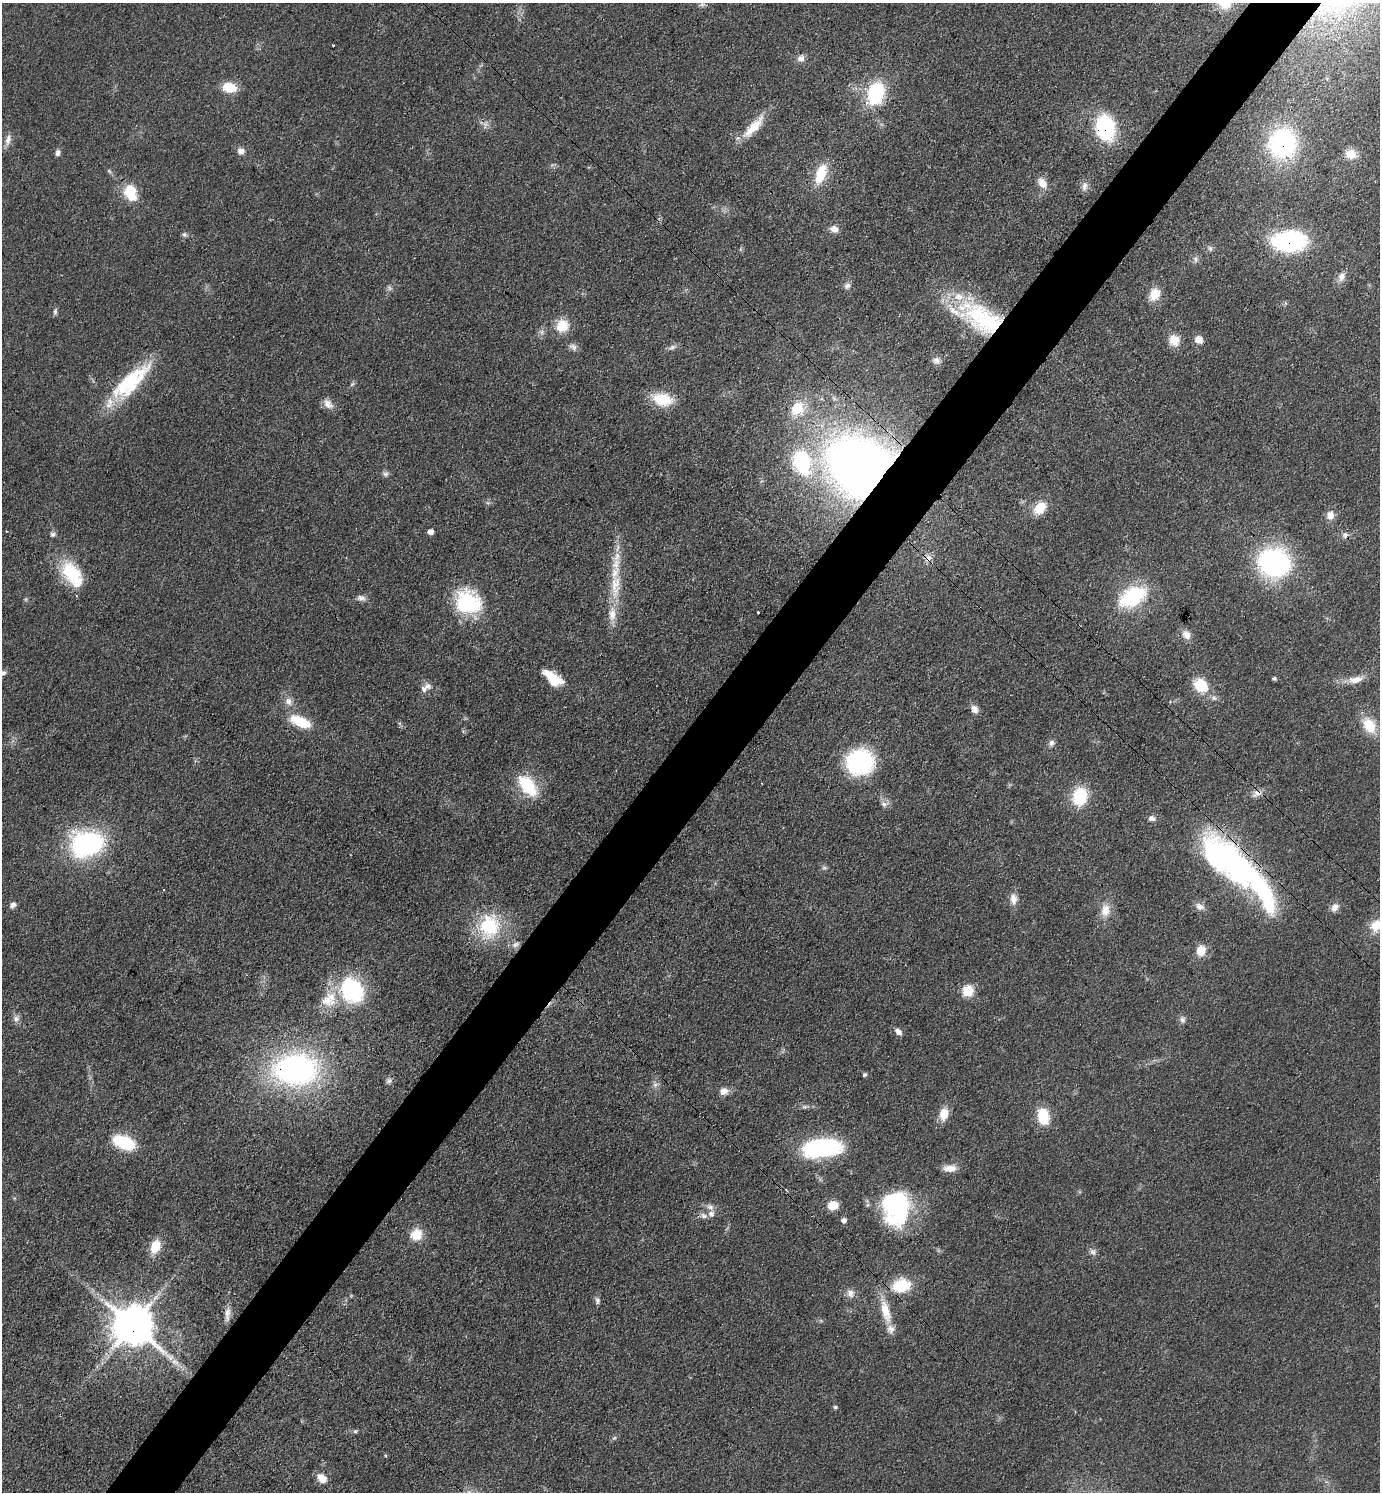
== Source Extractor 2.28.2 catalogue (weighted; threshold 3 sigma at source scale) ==
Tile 10 of 4 x 4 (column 2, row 3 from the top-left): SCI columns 1676-3053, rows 1492-2981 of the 5965 x 5962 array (HDU 1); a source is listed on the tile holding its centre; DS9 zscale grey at full resolution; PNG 1382 x 1494 px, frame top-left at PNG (2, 3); no overlay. Shown black and unused: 5% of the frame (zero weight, under 3 of 4 exposures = <1% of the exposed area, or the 3 px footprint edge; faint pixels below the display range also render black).
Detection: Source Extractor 2.28.2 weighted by HDU 2 'WHT'; one run over the whole footprint, this tile lists its part. Background 0.0772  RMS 0.0065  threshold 0.0295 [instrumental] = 3 sigma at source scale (4.5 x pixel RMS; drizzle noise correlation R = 1.50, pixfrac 1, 0.05/0.05 arcsec/px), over >= 5 px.
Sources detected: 131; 2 too faint to see at this stretch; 1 inside a brighter object's white glare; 2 cosmic-ray / hot-pixel residue — not listed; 6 inside a brighter listed object's ellipse — not listed separately; the other 120 listed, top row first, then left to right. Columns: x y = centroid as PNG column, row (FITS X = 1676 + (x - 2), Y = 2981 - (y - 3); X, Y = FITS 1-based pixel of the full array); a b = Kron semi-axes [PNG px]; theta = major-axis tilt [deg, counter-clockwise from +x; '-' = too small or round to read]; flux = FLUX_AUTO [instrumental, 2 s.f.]
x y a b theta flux
1225 3 15 14 - 12
702 5 9 4 8 1.4
333 45 3 3 - 0.89
801 58 10 8 35 3.4
229 87 15 10 -9 15
875 93 20 14 71 53
754 127 36 10 47 16
1105 128 18 14 -76 74
8 140 17 8 73 4.3
1283 143 24 22 78 110
241 151 9 8 - 3.6
58 152 8 6 75 2.3
1351 154 13 12 - 7.8
821 174 22 10 70 21
1042 183 14 9 -52 6.6
1084 186 13 7 82 3.3
131 192 14 10 -74 23
834 229 10 9 - 3.9
184 234 7 6 - 1.5
1289 241 26 16 1 110
1210 249 8 5 -63 1.7
1196 259 9 6 -77 2.1
1341 277 13 10 67 4.5
847 286 9 7 43 2.5
1155 294 15 12 62 11
55 312 10 5 81 1.6
982 318 61 30 -32 89
562 326 15 14 - 14
1174 340 13 12 - 9
1199 340 9 8 - 5.2
573 347 11 8 -40 2.9
672 347 10 6 36 2.2
936 361 11 9 -20 3.3
130 382 59 19 43 51
352 384 8 4 44 1.2
662 399 24 15 -12 19
328 404 15 10 -43 4.9
797 408 21 17 51 17
802 462 26 17 -71 53
860 467 47 41 -29 600
385 474 9 7 -18 1.9
1040 508 15 11 47 13
1330 515 12 10 85 5.3
430 532 5 5 - 3.8
53 534 7 6 - 1.7
1345 535 9 7 -80 2.6
928 558 11 8 72 3.4
1274 563 30 25 -23 120
72 574 37 19 -55 32
615 585 43 13 86 25
1133 597 29 18 30 51
361 598 12 8 -2 3
468 602 31 27 -28 48
758 612 3 3 - 1.5
1186 635 13 10 -56 5
3 673 8 6 25 2.4
553 678 24 11 -36 17
1274 678 5 4 - 1.2
1356 680 21 9 12 7.9
1201 685 16 12 -48 20
427 686 11 8 -8 3.5
1214 698 8 6 -16 2.1
288 701 12 10 -75 4.6
974 709 10 8 -58 4
300 721 21 10 -22 24
1369 725 20 13 -58 16
1051 743 8 7 - 2.5
860 762 22 21 - 82
527 786 24 13 -51 34
1257 793 14 8 36 4
1080 796 16 13 74 34
884 804 10 8 -7 3
1152 818 9 7 -13 2.5
87 843 29 22 12 110
1238 868 99 25 -43 230
1013 899 15 9 -87 5.5
13 905 8 7 - 2.7
1200 907 13 8 -31 3.9
1335 907 12 8 52 4
1105 910 18 12 85 8.6
1376 925 18 14 45 11
489 926 30 26 85 42
515 944 12 8 18 3.3
1201 951 12 10 80 9.1
352 990 27 23 -52 64
968 991 7 6 - 33
329 999 25 19 46 17
16 1019 9 9 - 2.9
1182 1020 9 8 - 2.5
898 1032 10 7 -37 3.2
296 1069 38 27 2 200
865 1075 5 4 - 1.3
389 1081 9 6 30 1.9
655 1085 7 5 45 1.9
724 1091 9 8 - 5.3
805 1107 8 5 7 1.5
944 1114 15 10 77 9.3
1043 1116 14 10 -77 25
124 1142 18 10 -21 42
821 1148 39 18 5 83
950 1168 17 8 1 6.5
833 1205 10 8 10 10
710 1207 11 7 -37 3
899 1209 35 32 48 77
704 1216 9 8 - 2.7
844 1220 6 5 - 2.5
416 1235 13 12 - 12
155 1246 14 9 69 14
1093 1252 10 8 -36 2.6
901 1286 15 11 10 33
850 1293 11 10 - 4.1
597 1301 9 6 89 2
885 1311 33 12 -75 16
227 1312 17 8 84 4.6
132 1325 12 11 - 2300
175 1362 16 7 -42 5.6
835 1407 5 4 - 1.1
355 1431 6 5 - 1.1
614 1438 6 4 42 1.1
322 1478 12 8 -41 7.3
Overlapping masked pixels (flux is a lower limit): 11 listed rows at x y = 1105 128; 1283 143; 131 192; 1289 241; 982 318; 860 467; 928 558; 1257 793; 1238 868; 296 1069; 132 1325
Isophote crosses this tile's border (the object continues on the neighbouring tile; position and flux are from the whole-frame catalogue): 3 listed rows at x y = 1225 3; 3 673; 1376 925